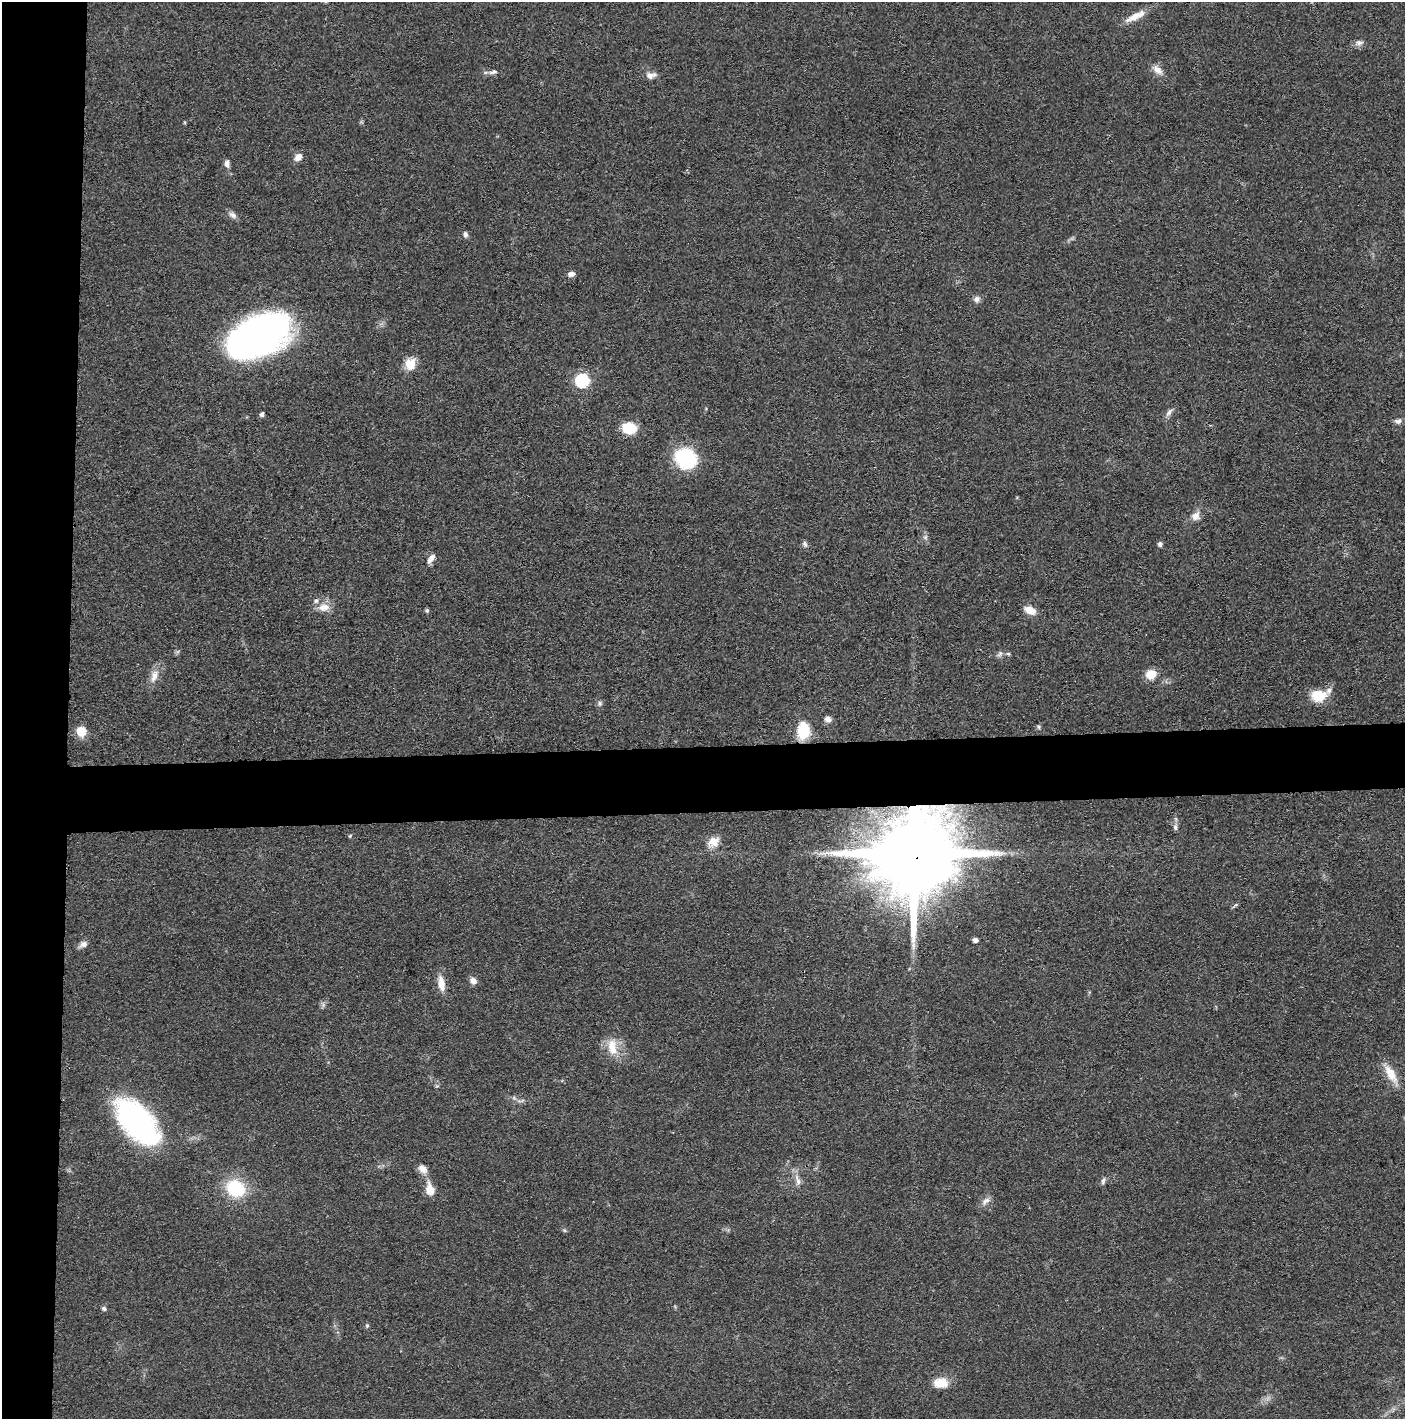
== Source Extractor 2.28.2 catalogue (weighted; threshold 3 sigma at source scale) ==
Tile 4 of 3 x 3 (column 1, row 2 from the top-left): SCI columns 13-1415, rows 1424-2840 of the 4235 x 4264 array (HDU 1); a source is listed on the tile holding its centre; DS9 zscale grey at full resolution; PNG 1407 x 1421 px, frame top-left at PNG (2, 2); no overlay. Shown black and unused: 9% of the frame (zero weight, under 3 of 4 exposures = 1% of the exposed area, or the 3 px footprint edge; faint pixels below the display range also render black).
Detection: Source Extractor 2.28.2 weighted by HDU 2 'WHT'; one run over the whole footprint, this tile lists its part. Background 0.0475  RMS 0.0051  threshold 0.023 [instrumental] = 3 sigma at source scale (4.5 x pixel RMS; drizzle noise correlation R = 1.50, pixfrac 1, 0.05/0.05 arcsec/px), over >= 5 px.
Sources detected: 65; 3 inside a brighter listed object's ellipse — not listed separately; the other 62 listed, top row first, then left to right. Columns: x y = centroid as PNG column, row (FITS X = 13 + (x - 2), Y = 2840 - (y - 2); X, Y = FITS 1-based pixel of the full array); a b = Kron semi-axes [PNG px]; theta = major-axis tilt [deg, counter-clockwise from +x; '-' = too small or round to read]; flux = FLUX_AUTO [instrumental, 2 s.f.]
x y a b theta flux
1135 16 31 8 27 6.9
1359 43 12 7 4 2.3
1157 70 16 9 -40 4.1
493 72 14 6 13 2.4
651 75 14 8 7 3.1
298 157 10 8 48 3.4
227 164 10 6 89 2.2
233 215 13 7 -32 2.3
465 234 9 6 -78 1.5
571 274 8 6 12 2.4
977 299 8 8 - 2.4
259 335 56 32 26 260
410 364 15 13 68 7.9
582 381 7 7 - 61
1169 412 14 6 52 2.2
262 414 6 5 - 1.2
1398 421 9 7 7 2
629 428 12 9 -8 18
686 459 24 20 -34 36
1196 516 13 11 55 4
925 537 6 6 - 1.3
805 544 9 6 -64 1.4
1160 544 6 5 - 1.4
431 558 12 6 57 3.2
324 607 17 11 6 6
427 610 6 5 - 0.87
1030 610 12 8 -24 6.4
1000 654 9 6 53 1.6
1008 654 6 5 - 0.82
1151 674 10 10 - 8.1
154 676 20 10 68 5.4
1319 695 19 14 2 13
600 703 7 6 - 1.3
828 719 8 7 - 2.7
1039 727 6 5 - 0.88
803 730 15 10 90 23
81 731 10 9 - 8.7
1175 827 9 6 -89 1.6
350 836 5 3 - 0.53
713 842 16 12 31 6.6
821 853 7 4 18 1.3
913 854 23 20 86 12000
1235 905 9 4 44 0.92
975 940 5 5 - 1.8
83 944 12 7 29 2.7
913 946 10 6 88 2.3
473 981 8 7 - 3.1
441 984 22 8 -81 6.1
612 1047 24 12 -82 11
1391 1074 31 10 -59 9.7
514 1098 8 4 -45 1.2
137 1122 51 26 -48 120
423 1169 14 9 -45 4
797 1180 19 6 -73 3.7
1103 1181 10 5 66 1.5
235 1188 19 16 -29 29
430 1190 16 9 -76 7.4
986 1201 14 8 34 2.9
564 1230 6 4 -44 0.79
104 1309 6 5 - 1.2
367 1326 5 5 - 0.77
941 1383 18 12 0 8.5
Overlapping masked pixels (flux is a lower limit): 1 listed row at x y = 913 854
Isophote crosses this tile's border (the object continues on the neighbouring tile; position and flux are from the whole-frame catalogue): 1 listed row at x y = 1391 1074